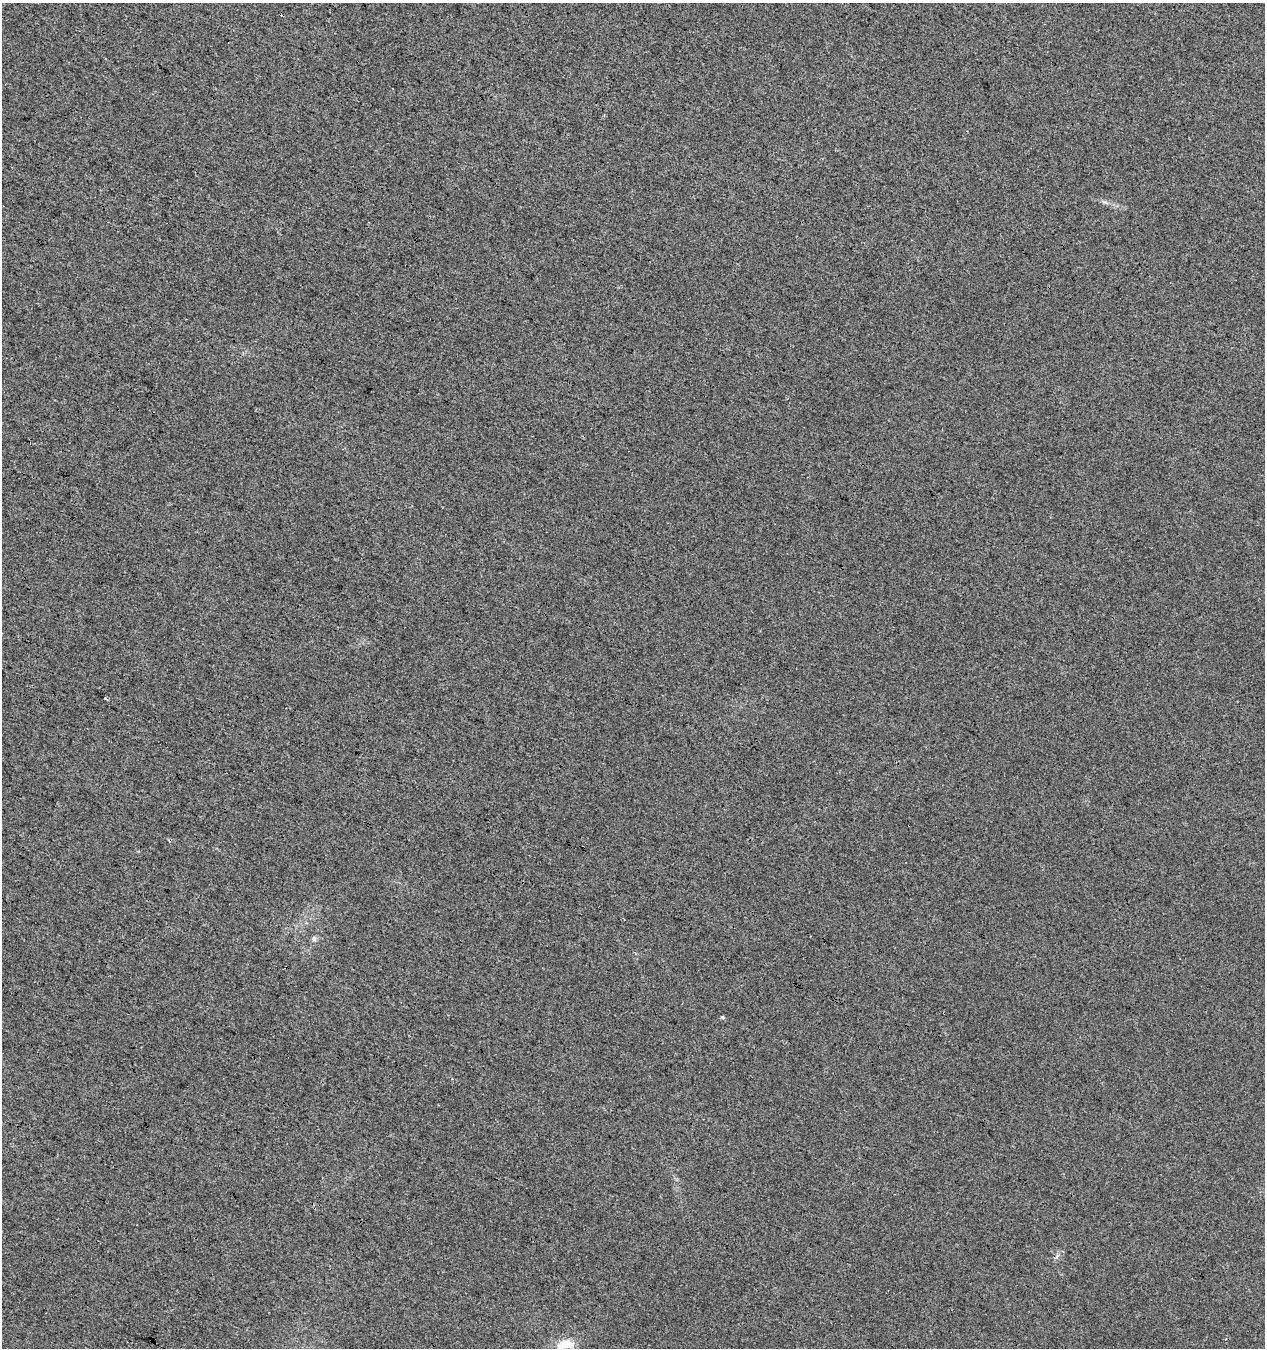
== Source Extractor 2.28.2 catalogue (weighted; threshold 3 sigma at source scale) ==
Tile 11 of 4 x 4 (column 3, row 3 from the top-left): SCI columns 2806-4068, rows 1348-2693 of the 5549 x 5394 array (HDU 1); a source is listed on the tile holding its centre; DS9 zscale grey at full resolution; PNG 1267 x 1350 px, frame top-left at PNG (2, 3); no overlay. Shown black and unused: <1% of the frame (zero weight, under 3 of 4 exposures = <1% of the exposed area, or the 3 px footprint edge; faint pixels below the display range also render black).
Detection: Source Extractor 2.28.2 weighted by HDU 2 'WHT'; one run over the whole footprint, this tile lists its part. Background 0.00855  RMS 0.0049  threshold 0.0222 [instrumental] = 3 sigma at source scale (4.5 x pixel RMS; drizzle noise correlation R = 1.50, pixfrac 1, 0.0396/0.0396 arcsec/px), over >= 5 px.
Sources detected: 4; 1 cosmic-ray / hot-pixel residue — not listed; the other 3 listed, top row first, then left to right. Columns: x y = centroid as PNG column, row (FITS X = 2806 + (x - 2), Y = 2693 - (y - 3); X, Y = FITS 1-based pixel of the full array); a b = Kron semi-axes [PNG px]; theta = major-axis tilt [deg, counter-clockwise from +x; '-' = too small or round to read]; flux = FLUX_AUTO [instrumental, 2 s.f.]
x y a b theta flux
314 939 7 6 - 1.3
723 1017 5 4 - 0.64
565 1344 23 11 4 7.4